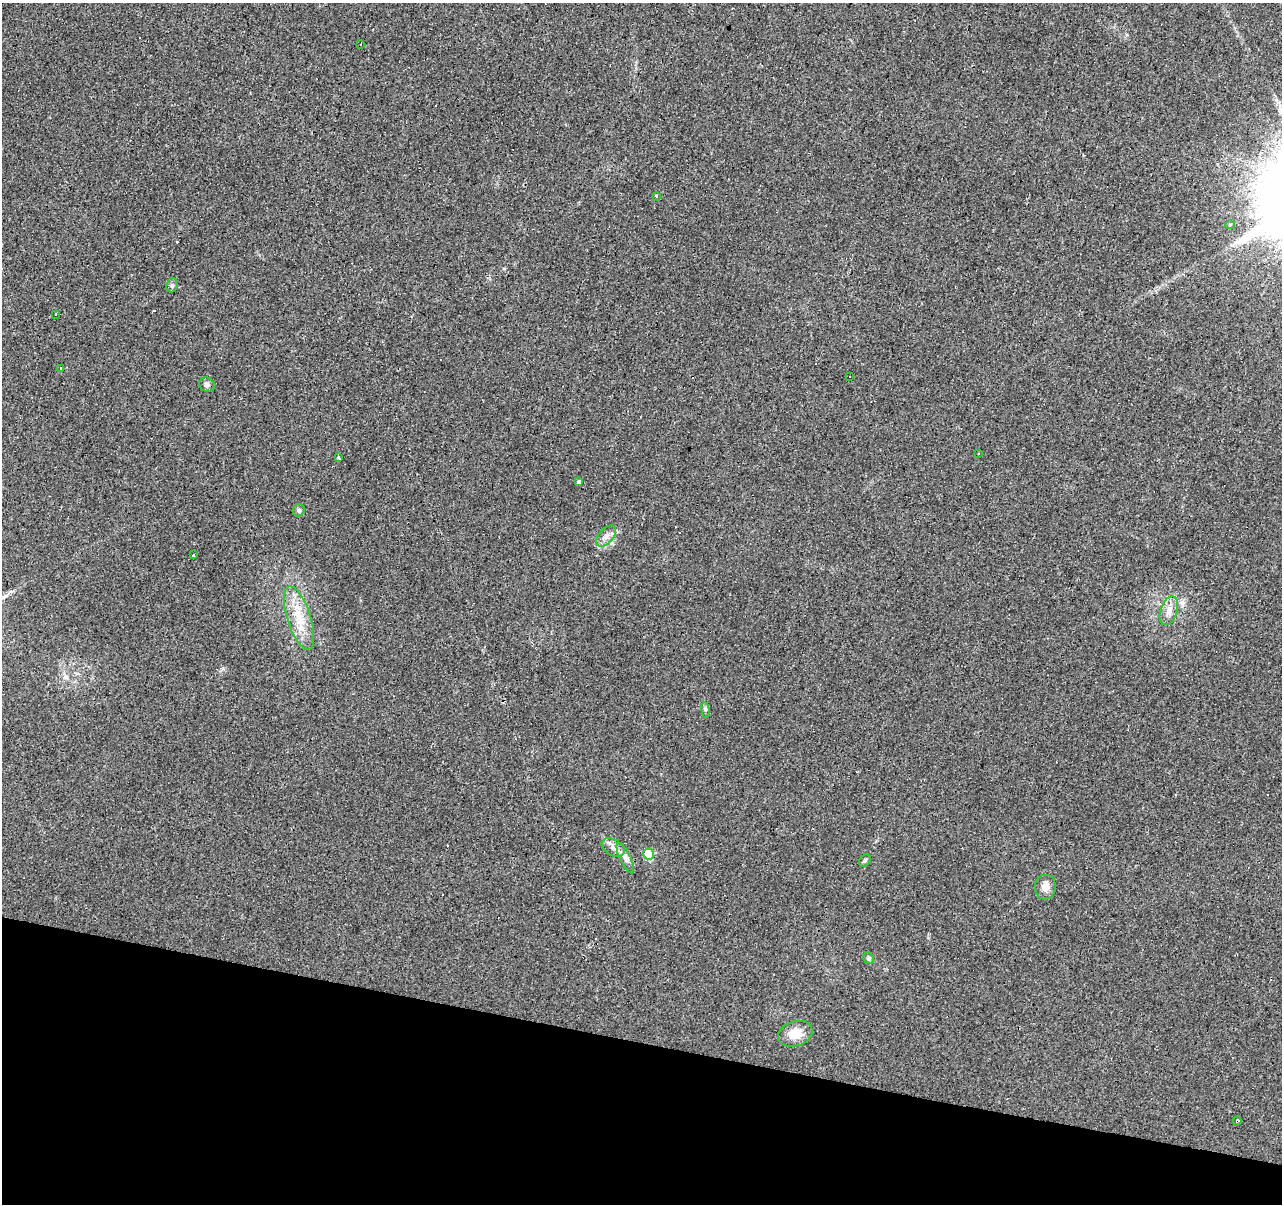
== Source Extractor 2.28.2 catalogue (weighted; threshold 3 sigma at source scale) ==
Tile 15 of 4 x 4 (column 3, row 4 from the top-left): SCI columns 2565-3844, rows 280-1481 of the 5124 x 5307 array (HDU 1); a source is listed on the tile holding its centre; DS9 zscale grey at full resolution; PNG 1284 x 1206 px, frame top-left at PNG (2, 3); each listed source drawn as its Kron ellipse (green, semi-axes under 4 px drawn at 4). Shown black and unused: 14% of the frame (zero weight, under 2 of 3 exposures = <1% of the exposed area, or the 3 px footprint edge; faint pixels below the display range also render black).
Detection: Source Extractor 2.28.2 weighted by HDU 2 'WHT'; one run over the whole footprint, this tile lists its part. Background 0.0329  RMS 0.0062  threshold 0.0278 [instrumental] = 3 sigma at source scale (4.5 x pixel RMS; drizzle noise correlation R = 1.50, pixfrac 1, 0.0396/0.0396 arcsec/px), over >= 5 px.
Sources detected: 39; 14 cosmic-ray / hot-pixel residue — neither listed nor drawn; the other 25 listed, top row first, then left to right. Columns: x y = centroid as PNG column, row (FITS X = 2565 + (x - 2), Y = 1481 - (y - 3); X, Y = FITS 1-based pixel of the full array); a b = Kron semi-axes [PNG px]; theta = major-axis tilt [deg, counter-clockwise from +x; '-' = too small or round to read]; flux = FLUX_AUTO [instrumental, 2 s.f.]
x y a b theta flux
361 44 3 2 - 0.49
656 196 3 3 - 1.6
1230 225 5 4 - 0.68
172 285 7 5 68 1.2
56 314 3 2 - 0.69
60 369 3 3 - 3
849 376 2 2 - 0.54
207 385 8 7 - 1.7
979 454 3 3 - 1.6
339 458 4 3 - 4.9
579 482 4 3 - 8
299 510 6 5 - 1.3
606 536 12 7 49 3.6
193 555 3 3 - 3.2
1169 611 15 8 70 4.8
299 618 33 11 -72 16
705 710 8 4 -82 1.2
613 848 12 8 -31 3.7
648 854 5 5 - 26
625 858 16 5 -64 3.2
865 860 7 5 53 0.99
1045 887 12 10 85 4.2
869 958 6 5 - 1.3
795 1034 18 12 18 9.3
1237 1121 4 3 - 7.6
Overlapping masked pixels (flux is a lower limit): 2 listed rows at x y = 1169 611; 1237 1121